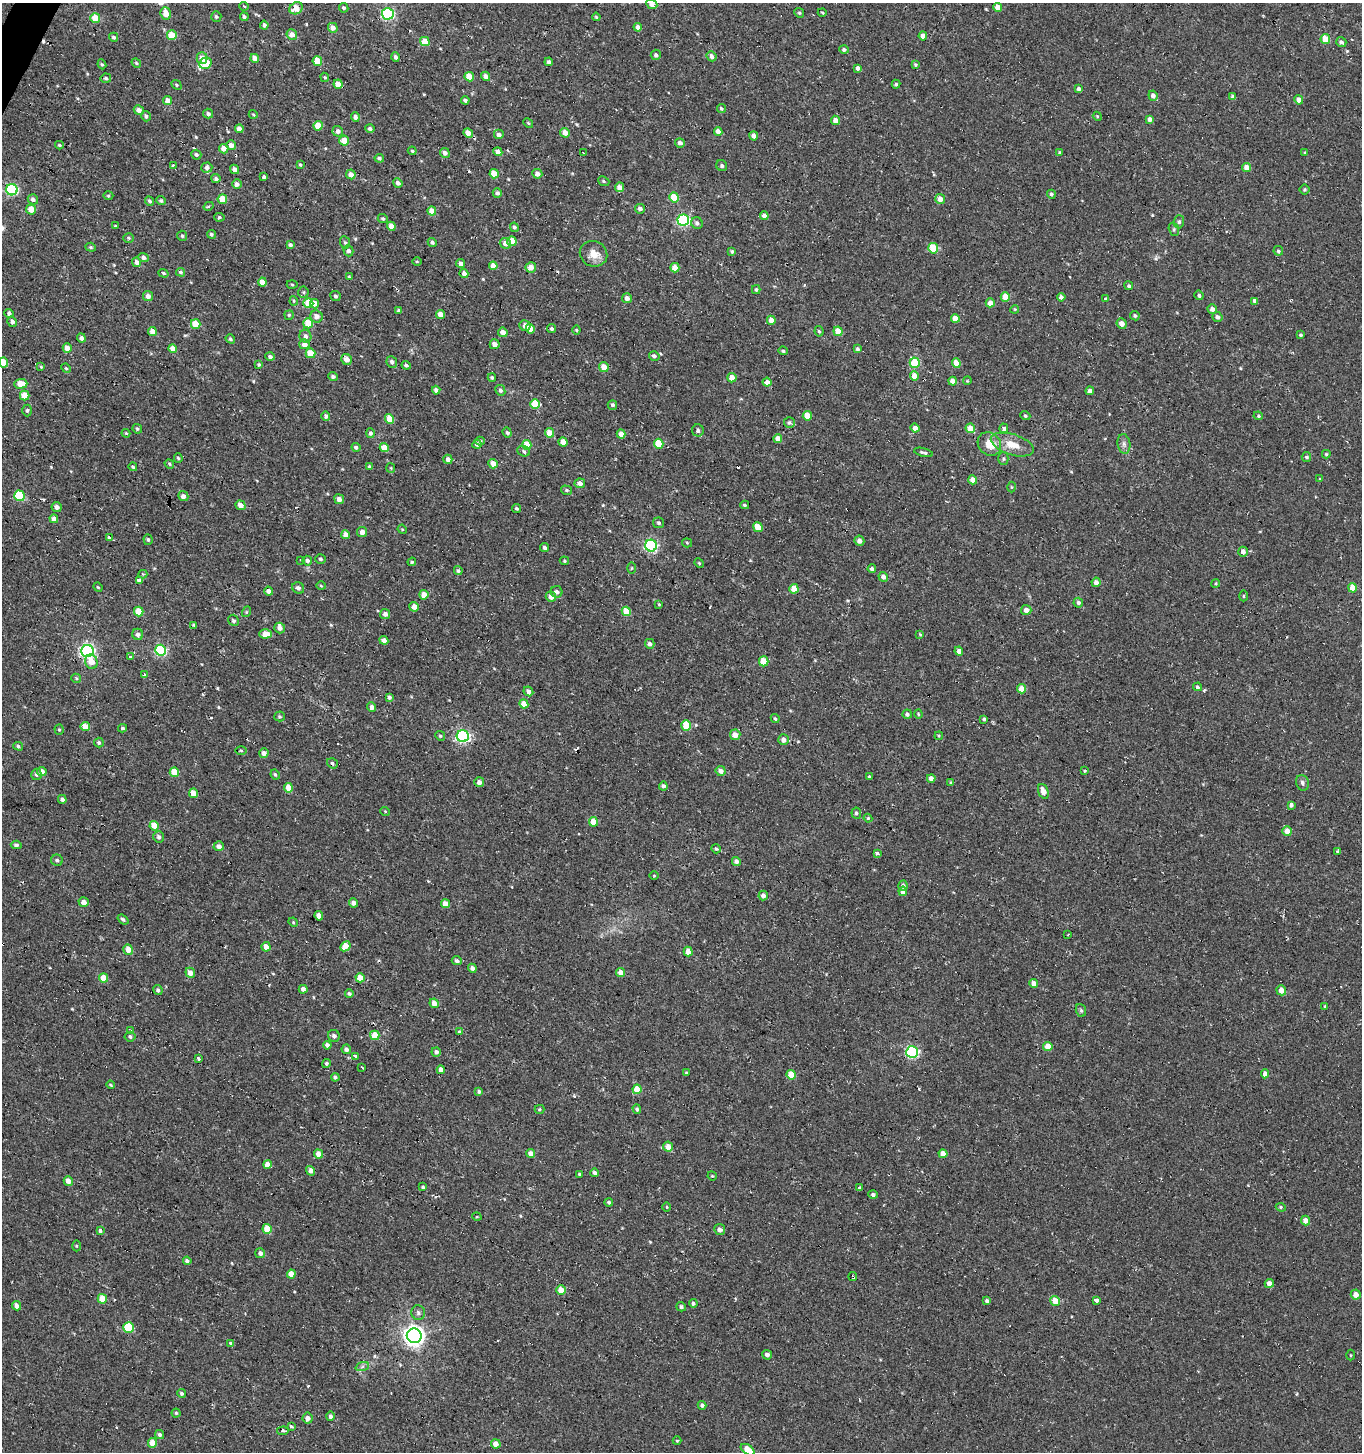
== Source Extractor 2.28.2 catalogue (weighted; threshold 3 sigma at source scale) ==
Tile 11 of 4 x 4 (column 3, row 3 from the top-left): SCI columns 2967-4326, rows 1457-2906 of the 5950 x 5842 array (HDU 1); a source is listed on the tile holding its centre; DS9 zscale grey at full resolution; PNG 1364 x 1454 px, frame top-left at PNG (2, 3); each listed source drawn as its Kron ellipse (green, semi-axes under 4 px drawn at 4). Shown black and unused: <1% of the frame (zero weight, under 2 of 3 exposures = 3% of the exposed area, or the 3 px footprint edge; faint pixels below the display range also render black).
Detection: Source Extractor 2.28.2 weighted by HDU 2 'WHT'; one run over the whole footprint, this tile lists its part. Background 0.00441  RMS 0.005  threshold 0.0225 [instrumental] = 3 sigma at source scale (4.5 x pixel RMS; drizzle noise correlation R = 1.50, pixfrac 1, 0.0396/0.0396 arcsec/px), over >= 5 px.
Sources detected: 531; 17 cosmic-ray / hot-pixel residue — neither listed nor drawn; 1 inside a brighter listed object's ellipse — not listed separately; of the other 513, all 500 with FLUX_AUTO >= 0.422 (the completeness limit of this list) listed and drawn (13 fainter detections not listed), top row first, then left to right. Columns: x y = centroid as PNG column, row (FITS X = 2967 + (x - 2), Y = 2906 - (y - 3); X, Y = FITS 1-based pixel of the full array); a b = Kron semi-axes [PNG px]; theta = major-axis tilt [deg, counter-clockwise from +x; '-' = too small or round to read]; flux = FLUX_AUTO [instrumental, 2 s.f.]
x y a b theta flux
652 4 6 5 - 2.9
244 6 4 3 - 0.44
998 7 4 4 - 4.6
296 8 7 5 33 5.8
344 8 5 4 - 1.1
822 12 4 3 - 0.49
799 13 5 4 - 0.71
166 14 6 5 - 5.5
388 14 6 5 - 66
216 17 5 5 - 0.86
244 17 4 4 - 0.97
596 17 4 4 - 0.65
95 18 5 5 - 8.2
264 25 4 4 - 1.5
638 27 4 4 - 2.2
333 28 5 4 - 3.3
292 34 5 5 - 4.2
172 35 5 4 - 8.6
923 36 4 4 - 3.4
114 37 4 4 - 0.94
1325 39 5 4 - 12
425 42 5 4 - 9.8
1341 42 5 5 - 1.5
844 50 5 4 - 1.3
656 55 5 5 - 1.3
712 56 5 5 - 2.2
396 57 5 4 - 1.2
202 58 6 5 - 4.7
255 58 4 4 - 4
317 61 5 4 - 12
549 62 4 4 - 1.2
136 63 5 4 - 0.62
205 63 6 5 - 19
102 64 5 4 - 0.67
915 65 4 4 - 0.67
858 68 4 3 - 1.8
486 76 5 4 - 2.5
325 77 5 4 - 0.75
469 77 5 4 - 9.4
106 78 5 4 - 0.94
338 84 4 4 - 4.4
896 84 4 4 - 0.76
177 85 5 4 - 0.64
1079 89 4 4 - 1.1
1153 96 5 4 - 2
1233 97 4 4 - 1.7
465 100 4 3 - 1.1
1299 100 4 4 - 4.8
167 101 4 4 - 4.1
721 108 4 4 - 0.7
139 110 5 4 - 2.5
208 114 5 5 - 1.2
253 114 4 3 - 0.44
146 116 5 4 - 1.2
1097 116 4 3 - 0.44
355 117 5 4 - 1.5
1150 119 4 4 - 2.4
835 120 4 4 - 4.2
528 123 5 4 - 0.63
318 126 5 4 - 9.1
370 128 4 4 - 1.4
239 129 4 4 - 3
338 131 5 5 - 2
718 132 4 4 - 3
468 133 5 4 - 2.6
565 133 5 4 - 4.5
499 134 5 5 - 1.9
754 136 4 4 - 2.4
344 141 5 5 - 7.3
680 143 5 4 - 1.9
59 145 4 3 - 0.59
231 145 5 4 - 2.8
224 149 5 4 - 3.9
412 151 4 4 - 0.6
498 152 4 4 - 3.3
1060 152 4 3 - 0.56
445 153 5 4 - 2.1
584 153 3 2 - 0.48
1305 153 3 3 - 0.68
196 155 5 5 - 1
379 158 5 4 - 1.1
173 165 3 3 - 1.5
300 165 3 3 - 0.57
722 166 6 5 - 1
1246 167 4 4 - 5
207 168 5 5 - 2
234 169 5 4 - 2.1
351 174 5 4 - 3.3
494 174 4 4 - 8.4
537 174 5 5 - 2.7
264 177 4 4 - 0.84
216 179 4 4 - 1.1
604 181 6 4 -23 0.69
398 183 5 4 - 1.6
237 184 5 5 - 1.8
620 187 5 4 - 5
1304 189 5 5 - 0.81
12 190 6 5 - 61
497 193 5 4 - 1.3
1051 194 4 4 - 0.97
108 196 5 3 - 0.59
674 197 5 4 - 9.5
33 199 5 5 - 1.7
222 199 4 4 - 9.9
940 199 5 5 - 4.2
150 201 5 4 - 0.95
161 201 5 4 - 0.8
209 206 5 3 - 0.62
31 209 5 4 - 5.7
640 209 5 4 - 1.9
432 211 4 4 - 6.3
764 216 4 4 - 2.7
219 217 5 4 - 0.76
383 218 5 4 - 0.67
683 220 6 5 - 71
1179 222 7 5 88 0.97
697 223 6 5 - 1.5
115 226 4 3 - 0.54
391 226 4 4 - 4.4
514 227 5 4 - 1
1174 229 6 5 - 0.87
211 234 4 4 - 0.99
182 236 5 5 - 0.87
129 238 5 4 - 0.71
512 241 5 4 - 9
345 242 6 5 - 0.77
432 242 4 4 - 1.1
505 243 6 5 - 3.1
290 245 4 4 - 1.1
91 247 5 4 - 0.68
933 248 5 5 - 16
348 251 5 5 - 1.4
732 251 4 3 - 0.87
1278 251 5 4 - 0.84
593 254 14 13 - 5.7
143 257 5 4 - 1.9
417 261 5 3 - 0.49
137 262 5 4 - 2.3
460 263 4 4 - 2.1
493 266 4 4 - 4.1
531 267 5 5 - 4.5
675 268 5 4 - 4.8
181 272 4 4 - 1.2
163 273 5 4 - 0.7
464 273 4 4 - 2.7
349 277 4 3 - 0.6
262 282 4 4 - 3.7
292 285 5 3 - 0.53
1129 286 4 4 - 0.95
756 290 4 3 - 0.75
303 292 5 5 - 0.65
1199 295 5 4 - 1
148 296 5 5 - 2.5
335 296 5 5 - 1.1
1005 297 4 4 - 9
1061 297 4 4 - 1.7
627 298 5 4 - 2.4
1106 299 3 3 - 6.2
294 301 4 4 - 0.65
1255 301 4 3 - 1.8
308 303 5 5 - 10
990 303 4 4 - 3.9
314 304 5 4 - 3.5
1015 309 4 3 - 0.43
1212 309 5 4 - 2.3
399 311 3 3 - 0.93
9 313 5 4 - 1.4
440 314 4 4 - 5
289 315 5 4 - 0.62
1135 316 5 4 - 0.87
317 317 6 6 - 2.9
1217 317 5 5 - 1.9
955 318 4 4 - 3.7
771 320 4 4 - 4.1
12 322 5 4 - 1.7
308 323 5 5 - 13
1122 323 5 5 - 3.2
196 324 5 4 - 10
525 326 5 5 - 3.1
530 329 5 4 - 5.4
552 329 5 4 - 1.1
576 330 4 4 - 0.49
152 331 4 4 - 4.2
819 331 5 4 - 0.73
838 331 5 4 - 7.3
503 332 5 4 - 3.6
1301 335 4 3 - 0.65
305 336 6 6 - 2.1
81 338 5 4 - 1.6
230 339 5 4 - 0.88
304 344 5 5 - 3.5
495 344 5 4 - 2.5
67 348 4 4 - 3.2
173 348 4 4 - 3.7
858 349 4 4 - 0.95
783 351 5 3 - 0.94
310 353 5 4 - 7.5
654 356 5 5 - 1.4
270 357 5 4 - 1.2
346 359 5 5 - 3.6
3 362 5 4 - 9.6
392 362 6 5 - 1.7
915 363 5 5 - 16
956 363 4 4 - 6.4
259 365 4 4 - 0.72
406 365 4 3 - 0.99
41 367 4 4 - 0.48
604 367 5 4 - 4.8
66 368 5 4 - 0.64
914 376 5 4 - 6.3
333 377 5 4 - 1.2
492 377 4 4 - 0.8
732 378 4 4 - 4.3
953 381 4 4 - 4.1
967 381 4 3 - 0.46
767 382 4 4 - 2.8
21 384 7 5 1 7.2
436 390 4 4 - 1.7
500 390 5 5 - 1.4
1090 391 4 4 - 2.7
25 395 5 4 - 9.6
535 404 5 5 - 16
612 405 5 4 - 1
27 410 6 4 89 0.91
326 416 5 4 - 1.4
807 416 5 4 - 7.1
1025 416 5 4 - 0.77
1258 416 5 4 - 0.67
389 419 5 4 - 8.1
789 423 5 5 - 1.1
915 428 4 4 - 2.6
970 428 5 4 - 6.8
137 429 5 4 - 0.77
1004 429 5 4 - 2
698 430 6 6 - 1.7
126 433 4 3 - 0.53
371 433 5 4 - 1.4
507 433 5 4 - 0.82
549 433 5 4 - 5.6
621 434 4 4 - 4.8
778 438 4 4 - 4.3
480 441 4 4 - 0.94
563 442 4 4 - 5.3
477 444 4 4 - 1.8
659 444 5 4 - 13
989 444 13 10 -45 7.6
1124 444 10 6 -80 2
527 445 5 4 - 12
1012 445 22 10 -18 8.6
356 447 4 4 - 0.98
384 448 4 4 - 7.1
524 451 6 5 - 1.1
923 452 10 3 -14 1.2
1326 454 4 3 - 0.68
1306 457 5 4 - 1.1
178 458 5 4 - 0.76
448 459 5 4 - 2.4
1003 459 6 5 - 0.97
169 464 5 4 - 0.61
493 464 5 4 - 4.2
133 467 4 3 - 0.65
370 467 4 3 - 1.1
391 468 5 4 - 0.55
1320 479 4 3 - 0.44
973 480 4 4 - 5.1
580 483 5 5 - 2.5
1011 487 5 3 - 0.49
566 490 5 4 - 0.81
19 496 5 5 - 26
183 496 5 5 - 2.1
339 499 5 4 - 2.7
241 505 5 4 - 3
745 505 4 3 - 0.78
57 507 5 5 - 1.8
516 508 4 3 - 0.84
54 519 4 4 - 3.8
659 523 5 5 - 1
758 527 5 4 - 8.9
402 529 5 4 - 0.44
362 532 5 5 - 2.8
346 535 4 4 - 4.5
109 538 4 4 - 0.6
148 540 5 4 - 0.89
859 541 5 5 - 2.4
687 543 5 4 - 0.58
651 546 6 6 - 65
545 548 5 4 - 1.3
1243 552 5 4 - 2.6
320 559 5 4 - 0.93
301 560 3 2 - 2.6
307 561 5 4 - 1.6
564 561 5 4 - 0.56
412 562 4 4 - 0.56
699 563 5 4 - 0.58
632 568 5 3 - 0.49
872 569 4 4 - 1.3
458 571 4 4 - 0.87
143 574 4 4 - 0.46
883 577 5 4 - 2
139 580 4 3 - 3.7
1096 582 5 4 - 2.7
1216 583 4 3 - 0.52
321 586 4 3 - 0.47
98 587 5 4 - 0.52
298 588 6 5 - 1.7
1352 588 5 4 - 7.2
794 589 5 4 - 8.3
268 591 4 4 - 2.4
557 592 6 5 - 1.6
424 595 4 4 - 5.9
1243 596 5 3 - 0.46
551 597 5 5 - 3.1
1078 603 5 4 - 1.1
659 604 4 4 - 0.44
414 607 5 5 - 3.7
1026 610 5 5 - 2.6
626 611 5 4 - 9.8
139 612 5 4 - 9.5
246 612 5 3 - 0.45
385 614 5 5 - 1.9
234 620 6 5 - 0.87
194 625 3 3 - 0.65
280 628 5 5 - 1.8
138 634 5 5 - 1.7
265 634 6 4 1 7.5
920 634 4 3 - 0.51
384 640 4 4 - 2.1
650 644 5 4 - 1.7
160 650 5 5 - 54
87 651 6 6 - 94
959 651 4 4 - 2.7
131 657 3 3 - 6.8
764 661 5 5 - 9.8
91 662 7 6 - 5.1
144 675 3 3 - 2.2
76 678 5 4 - 0.68
1198 687 4 4 - 1.1
1021 689 4 4 - 5.6
528 691 5 4 - 1.7
389 697 4 3 - 1.2
524 704 4 4 - 6.5
372 707 4 4 - 2.3
907 714 4 4 - 1.4
918 714 4 4 - 0.5
280 716 5 5 - 0.78
775 719 4 3 - 0.66
984 719 3 3 - 0.83
686 725 5 5 - 14
85 727 5 4 - 6.9
123 728 4 4 - 0.85
59 730 5 4 - 0.55
735 735 5 5 - 3.9
440 736 5 4 - 0.73
463 736 6 6 - 78
939 736 4 3 - 0.49
783 740 5 5 - 2.3
99 743 5 4 - 1
18 746 5 4 - 0.83
241 751 5 3 - 0.56
264 753 5 4 - 2.2
332 763 6 4 -36 1
42 771 5 4 - 2.9
721 771 5 5 - 2.1
1085 771 4 3 - 0.55
174 772 5 4 - 10
36 774 5 5 - 1.3
275 774 5 3 - 0.66
869 776 4 3 - 3.1
931 778 4 4 - 2.6
479 782 5 5 - 2.6
951 783 4 3 - 0.62
1302 783 8 6 -73 1.5
663 786 4 4 - 1.7
288 788 5 4 - 5.7
1043 791 8 5 -70 4.6
193 793 5 4 - 6
62 799 4 4 - 1.7
1291 805 4 4 - 1.3
385 811 5 3 - 0.42
856 813 5 5 - 1.2
868 818 4 4 - 0.51
593 822 5 4 - 8.1
154 826 5 4 - 7.2
1287 831 5 4 - 4.9
159 837 5 5 - 1.3
16 845 5 4 - 1.2
219 846 5 5 - 2.1
716 849 5 4 - 0.63
1338 851 3 3 - 2.4
877 853 4 3 - 9.7
57 860 6 5 - 1.1
736 861 4 4 - 1.9
654 876 4 3 - 0.43
903 886 5 4 - 1.5
903 891 4 4 - 3.1
763 895 5 4 - 2.4
84 902 5 4 - 3.2
354 903 4 4 - 2
445 904 4 4 - 4.6
319 916 5 4 - 4.3
123 919 6 3 -37 0.81
293 922 5 4 - 0.53
1068 934 3 2 - 0.73
345 946 6 4 45 6.5
266 947 5 4 - 3.9
128 950 5 4 - 5.2
688 952 5 4 - 5
457 961 5 4 - 1.6
472 968 4 4 - 1.6
621 972 4 4 - 3.9
190 973 5 4 - 3.5
104 978 4 4 - 9.5
360 978 4 4 - 7.3
1034 983 4 4 - 3.6
303 989 4 4 - 2.2
158 990 5 4 - 1.3
1281 990 5 4 - 4.4
349 994 4 4 - 1
434 1003 5 4 - 3.5
1325 1006 3 2 - 0.43
1081 1010 6 5 - 0.87
131 1030 3 3 - 2.3
460 1032 3 3 - 3
375 1035 5 4 - 9.7
334 1036 6 5 - 1.6
130 1037 5 5 - 1.1
327 1045 4 4 - 1.8
1048 1046 4 4 - 6.4
346 1049 5 4 - 1.7
436 1052 5 4 - 1.6
912 1052 6 6 - 65
355 1056 3 3 - 4
198 1059 4 3 - 2.1
326 1063 4 4 - 0.72
362 1067 4 3 - 1.8
441 1070 4 4 - 2.8
686 1073 4 3 - 0.64
1265 1074 4 4 - 2.9
791 1075 5 4 - 7.5
335 1077 4 3 - 0.94
111 1085 4 3 - 0.51
637 1089 5 4 - 9.8
479 1091 3 3 - 0.97
539 1109 5 4 - 0.65
637 1109 5 4 - 1
668 1147 5 5 - 4.7
530 1153 4 4 - 2.5
318 1154 4 4 - 4.7
943 1154 4 4 - 4.9
267 1164 4 4 - 4
311 1171 5 4 - 2.8
595 1173 4 4 - 1.7
579 1174 3 3 - 0.64
712 1176 5 4 - 0.47
68 1181 5 4 - 3.7
423 1187 4 4 - 0.71
859 1188 4 3 - 31
873 1195 4 4 - 1.2
609 1202 4 4 - 1
667 1207 4 3 - 0.44
1281 1207 5 4 - 0.7
477 1217 5 3 - 0.45
1305 1220 5 4 - 3.5
267 1229 5 4 - 8.6
720 1230 5 5 - 2.5
100 1231 4 3 - 0.92
76 1246 5 3 - 0.5
260 1253 5 5 - 1.8
187 1261 4 4 - 1.2
291 1274 4 4 - 5.5
853 1277 4 3 - 4.6
1269 1284 4 4 - 3.1
561 1290 5 4 - 7.2
1356 1295 5 5 - 3.6
102 1299 5 4 - 8.7
1096 1300 4 3 - 8.2
987 1301 4 4 - 1.1
1055 1301 5 4 - 7.7
693 1303 4 4 - 1.1
16 1306 4 4 - 2.9
681 1307 5 4 - 1.3
418 1313 7 7 - 1.4
129 1327 5 5 - 25
414 1336 7 7 - 300
231 1343 4 3 - 1.2
767 1355 5 4 - 1.8
1350 1355 5 3 - 0.47
362 1367 7 4 20 1.1
181 1393 4 4 - 0.95
702 1405 4 4 - 1.4
176 1413 4 4 - 0.61
330 1416 5 4 - 1.5
308 1418 5 5 - 2.6
291 1426 3 3 - 3.1
283 1431 6 4 5 0.8
160 1435 5 4 - 1.1
677 1441 4 4 - 0.48
153 1443 5 4 - 5.6
496 1444 5 4 - 3.6
748 1450 8 4 -36 8.6
Overlapping masked pixels (flux is a lower limit): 4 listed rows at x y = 758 527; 87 651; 441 1070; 853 1277
Isophote crosses this tile's border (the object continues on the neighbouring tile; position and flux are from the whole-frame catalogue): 3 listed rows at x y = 652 4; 3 362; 748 1450